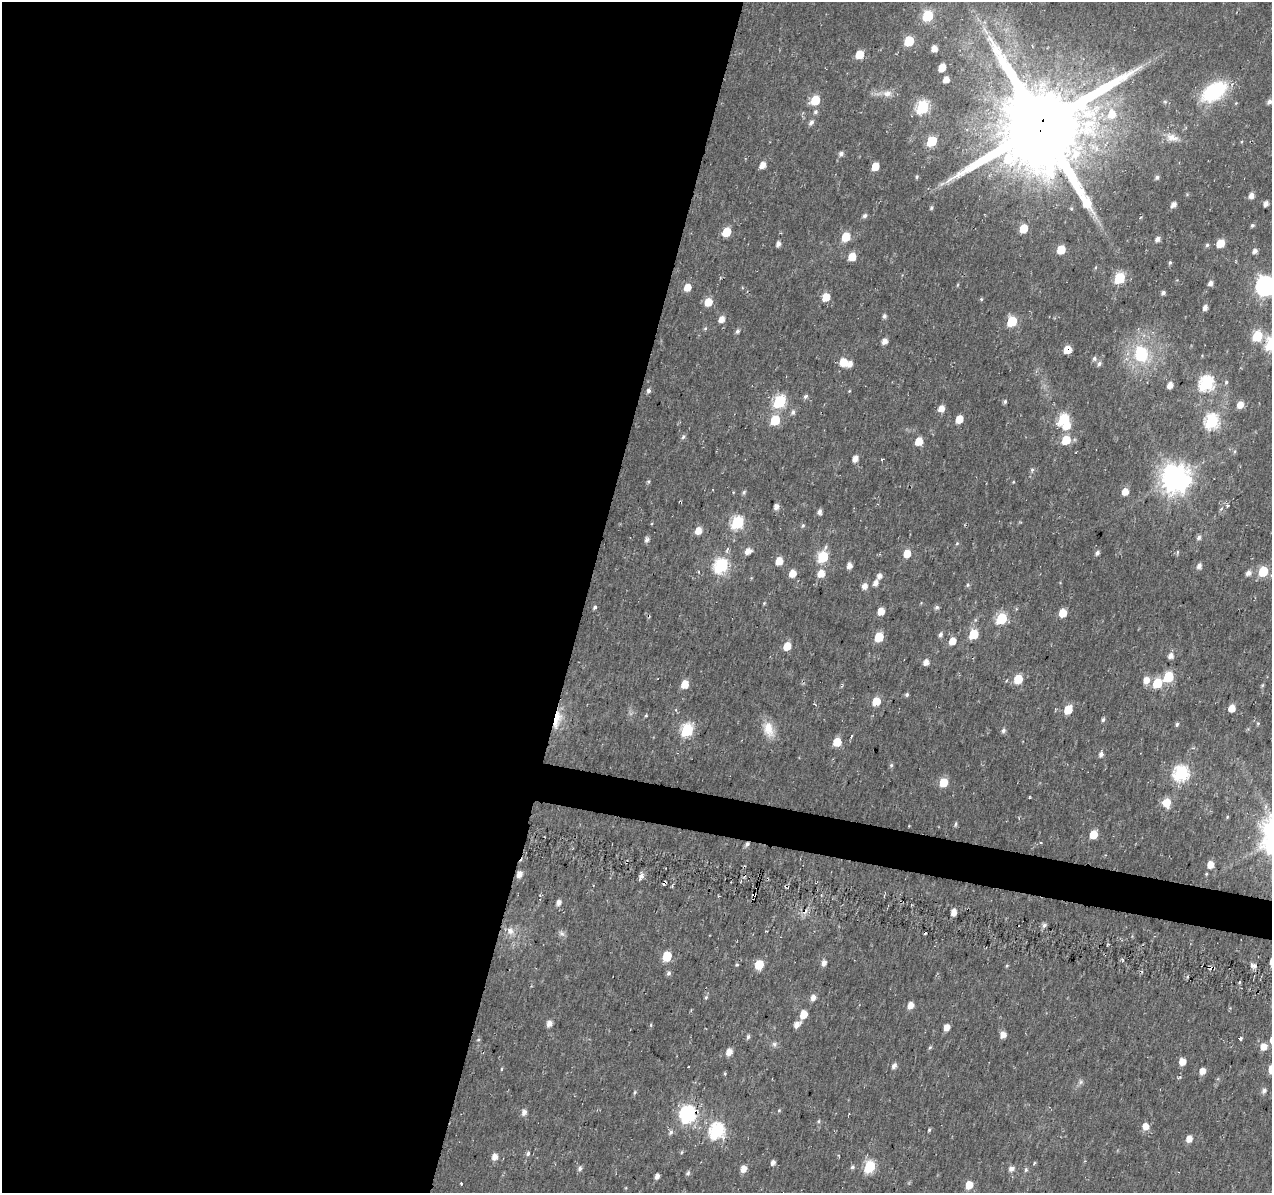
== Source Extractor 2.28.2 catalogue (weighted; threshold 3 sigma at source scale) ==
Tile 5 of 4 x 4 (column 1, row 2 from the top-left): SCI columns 16-1285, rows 2664-3854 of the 5101 x 5331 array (HDU 1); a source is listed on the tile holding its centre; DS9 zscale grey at full resolution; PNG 1274 x 1195 px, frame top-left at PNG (2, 2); no overlay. Shown black and unused: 48% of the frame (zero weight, under 2 of 3 exposures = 2% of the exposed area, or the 3 px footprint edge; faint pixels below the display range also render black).
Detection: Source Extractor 2.28.2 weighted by HDU 2 'WHT'; one run over the whole footprint, this tile lists its part. Background 0.0148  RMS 0.0053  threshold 0.0239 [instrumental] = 3 sigma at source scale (4.5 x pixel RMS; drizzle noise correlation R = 1.50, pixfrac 1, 0.0396/0.0396 arcsec/px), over >= 5 px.
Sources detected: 229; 1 inside a brighter object's white glare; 5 cosmic-ray / hot-pixel residue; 1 long thin detection or spike segment (spike, bleed or trail) — not listed; the other 222 listed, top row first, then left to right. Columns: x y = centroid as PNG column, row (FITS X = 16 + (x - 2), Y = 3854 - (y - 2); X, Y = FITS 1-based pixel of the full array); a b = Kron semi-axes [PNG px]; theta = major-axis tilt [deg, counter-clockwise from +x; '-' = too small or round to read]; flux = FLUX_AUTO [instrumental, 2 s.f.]
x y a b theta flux
927 16 6 6 - 42
909 41 6 6 - 26
934 48 5 5 - 4.9
859 54 6 5 - 12
942 67 6 5 - 8.4
946 80 5 5 - 3.6
1214 92 24 14 34 45
887 93 14 10 4 4.5
815 100 7 6 - 18
1269 102 6 5 - 2
923 107 7 6 - 79
815 112 6 6 - 1.3
1112 114 13 11 69 11
811 122 8 5 58 1.9
1041 125 29 28 - 8600
1172 137 19 10 -19 5.6
932 141 6 5 - 31
841 153 6 5 - 2
763 165 6 5 - 4.6
875 166 6 5 - 11
917 177 5 4 - 0.75
1157 177 5 4 - 1.6
942 184 9 5 24 1.8
1251 195 6 5 - 3.4
1266 204 5 4 - 2.9
1174 205 6 5 - 2.9
931 208 6 5 - 0.89
865 216 6 5 - 1.5
1252 225 4 4 - 1.1
1023 229 6 5 - 16
726 232 6 5 - 16
846 237 6 5 - 16
1158 239 6 5 - 2.5
1220 243 6 5 - 12
778 244 5 4 - 2.1
1207 245 5 5 - 0.94
1061 249 6 5 - 16
1255 251 6 5 - 2.5
852 257 6 5 - 10
1170 263 5 4 - 0.87
1096 267 5 3 - 0.56
1119 278 6 6 - 43
1211 283 5 5 - 2.4
957 285 6 3 70 0.53
1265 286 8 8 - 250
687 287 6 5 - 6.9
1163 293 4 4 - 1.5
826 297 6 5 - 11
981 299 5 4 - 0.64
708 302 6 6 - 9.2
1205 308 5 4 - 2.6
884 316 5 5 - 1.4
722 319 7 5 50 4
1012 321 6 6 - 29
705 328 6 5 - 0.77
737 331 5 4 - 1.5
1257 336 6 6 - 30
884 341 5 5 - 3.5
1067 350 6 6 - 7.7
1141 354 23 18 -71 29
1094 359 6 6 - 1.6
843 362 6 5 - 10
850 364 6 5 - 4.2
1099 364 7 5 49 1.4
1226 382 6 5 - 0.97
1206 383 7 7 - 110
1170 385 6 5 - 3.9
648 391 6 5 - 1.6
849 391 4 3 - 0.45
805 397 6 5 - 1.4
1005 401 4 4 - 1.1
779 402 7 6 - 60
1240 405 6 5 - 5.6
941 408 6 5 - 5.1
793 412 7 6 - 1.7
959 419 6 5 - 8.6
1064 419 7 6 - 48
775 420 6 5 - 24
1212 421 7 7 - 93
683 437 7 5 60 1.2
1066 440 6 5 - 18
919 441 6 5 - 10
1235 451 6 3 71 0.71
855 458 6 5 - 4.1
882 459 3 3 - 1.4
1032 470 6 5 - 1.1
1175 478 10 9 - 790
648 481 6 4 69 0.75
1013 482 4 3 - 0.46
744 492 6 4 44 0.94
1125 492 6 5 - 6.6
1227 505 3 3 - 1.9
776 507 6 5 - 2.7
819 512 6 5 - 2
737 523 7 6 - 66
803 525 6 5 - 0.9
698 531 7 6 - 5.2
1199 537 6 6 - 1.5
647 540 7 6 - 1.5
957 543 5 4 - 0.72
748 551 7 6 - 4.7
1097 553 5 4 - 1.8
907 554 6 5 - 8.3
823 557 7 6 - 41
779 561 6 5 - 9.5
849 565 6 5 - 3.4
721 566 7 6 - 96
1199 566 6 5 - 2.7
1263 571 6 5 - 29
699 572 3 2 - 0.5
792 573 6 6 - 6.7
821 573 8 7 - 6.6
1248 573 7 6 - 2.6
879 576 6 5 - 2.8
875 583 6 5 - 3.1
968 585 6 5 - 0.91
864 586 7 6 - 3.3
764 603 5 3 - 0.54
595 607 5 4 - 1.3
937 607 5 5 - 1.5
881 611 6 5 - 6.4
1062 613 6 5 - 11
1001 619 6 6 - 43
973 634 6 5 - 26
940 635 7 5 58 1.5
879 637 6 5 - 20
952 641 6 5 - 7.1
787 646 6 5 - 10
1171 656 7 6 - 2.9
926 662 5 5 - 3.8
1168 677 6 6 - 29
1018 679 6 5 - 19
1146 680 7 7 - 5.2
1157 683 6 6 - 20
685 684 6 5 - 10
1262 685 6 4 88 0.73
907 694 4 4 - 1.1
876 701 6 5 - 14
1232 708 6 5 - 6.8
1068 709 6 5 - 15
646 716 5 3 - 0.53
557 719 26 10 76 10
1103 720 5 4 - 1.1
1258 723 5 5 - 0.73
1177 724 6 4 77 0.98
768 729 22 13 -67 8.8
687 730 7 6 - 64
1003 730 7 5 75 1.5
851 736 3 3 - 1.3
837 742 6 5 - 14
1101 754 7 5 74 2
891 765 6 5 - 1
1181 773 7 7 - 110
943 782 6 5 - 16
1166 802 7 6 - 11
1227 817 5 4 - 0.53
956 824 8 3 79 0.84
1093 834 6 5 - 14
1041 843 2 2 - 0.7
747 844 6 4 64 1.6
1210 864 7 6 - 5.3
519 874 8 6 73 3.3
641 876 6 6 - 2.6
559 902 6 5 - 2.5
954 912 5 5 - 3.9
1044 925 6 5 - 1.8
510 931 11 10 - 4.2
562 933 9 7 -43 1.8
667 956 6 5 - 21
824 963 6 5 - 3
736 965 3 3 - 2.7
759 965 6 5 - 21
1254 965 7 5 -18 2.1
1007 966 6 3 45 0.58
669 973 7 5 68 1.4
1239 982 3 3 - 0.66
706 997 5 4 - 0.84
813 997 6 5 - 3.3
910 1005 6 5 - 5.4
803 1014 6 5 - 10
549 1024 6 5 - 3.5
797 1024 8 5 41 3.8
651 1025 6 4 89 0.6
946 1027 5 4 - 5.5
1003 1035 6 5 - 4
748 1037 5 5 - 1.3
1240 1039 4 3 - 2.8
478 1040 5 4 - 0.69
774 1044 8 7 - 1.6
930 1047 5 4 - 0.79
1263 1047 7 6 - 5.2
729 1052 6 5 - 4.9
1182 1062 5 5 - 6.6
894 1066 6 5 - 2.1
501 1069 5 3 - 0.52
1202 1071 6 5 - 4.5
725 1074 5 4 - 0.59
1080 1082 8 7 - 1.6
1264 1090 7 6 - 1.7
635 1092 5 5 - 0.83
779 1110 5 4 - 0.59
524 1112 8 6 84 2.5
688 1114 8 7 - 150
818 1121 5 4 - 0.78
1146 1126 7 7 - 5.1
929 1130 4 4 - 0.7
717 1131 8 7 - 110
671 1132 7 5 48 1.5
1189 1139 7 6 - 4.2
528 1153 6 5 - 1.3
495 1157 6 5 - 4.2
773 1163 5 4 - 2.2
852 1167 5 5 - 1.2
869 1167 7 6 - 51
580 1169 6 5 - 1.7
743 1169 6 5 - 5.2
1011 1169 6 5 - 3
1026 1170 7 5 88 1.1
688 1173 7 5 48 1.2
657 1176 5 4 - 2.7
461 1184 3 3 - 0.94
969 1185 6 5 - 9
Overlapping masked pixels (flux is a lower limit): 5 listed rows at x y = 1041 125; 1067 350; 557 719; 747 844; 688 1114
Isophote crosses this tile's border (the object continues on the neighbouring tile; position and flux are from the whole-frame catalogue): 1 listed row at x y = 1265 286